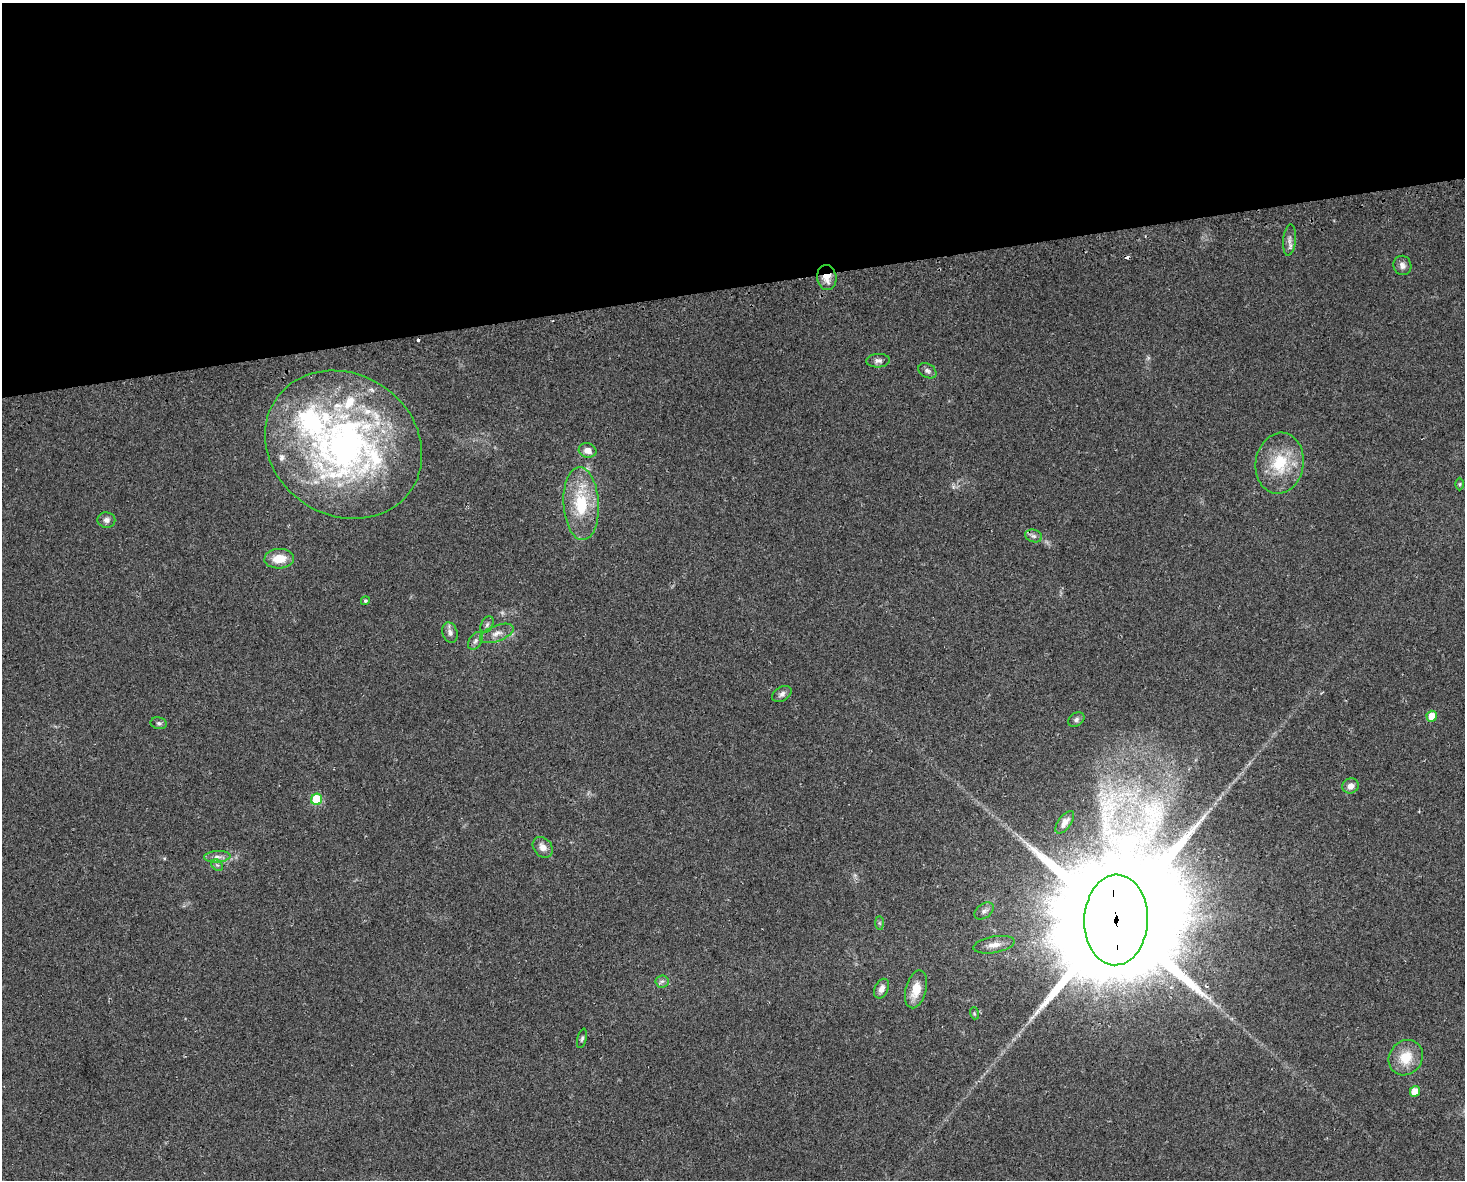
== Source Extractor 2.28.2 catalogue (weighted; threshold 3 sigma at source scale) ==
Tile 2 of 3 x 4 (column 2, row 1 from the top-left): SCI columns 1528-2990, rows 3566-4743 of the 4474 x 4775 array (HDU 1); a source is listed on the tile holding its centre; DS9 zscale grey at full resolution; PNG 1467 x 1182 px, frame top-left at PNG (2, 3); each listed source drawn as its Kron ellipse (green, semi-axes under 4 px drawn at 4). Shown black and unused: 24% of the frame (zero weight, under 2 of 3 exposures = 2% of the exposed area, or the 3 px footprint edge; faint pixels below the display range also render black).
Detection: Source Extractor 2.28.2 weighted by HDU 2 'WHT'; one run over the whole footprint, this tile lists its part. Background 0.0743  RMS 0.0092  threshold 0.0413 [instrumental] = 3 sigma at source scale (4.5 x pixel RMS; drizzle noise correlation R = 1.50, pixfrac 1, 0.0396/0.0396 arcsec/px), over >= 5 px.
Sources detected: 47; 1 too faint to see at this stretch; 2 cosmic-ray / hot-pixel residue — neither listed nor drawn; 5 inside a brighter listed object's ellipse — not listed separately; the other 39 listed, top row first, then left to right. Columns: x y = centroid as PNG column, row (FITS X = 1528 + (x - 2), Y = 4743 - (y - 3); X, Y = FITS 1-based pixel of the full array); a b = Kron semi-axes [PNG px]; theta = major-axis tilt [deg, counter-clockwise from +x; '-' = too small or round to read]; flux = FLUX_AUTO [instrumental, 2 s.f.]
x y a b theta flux
1289 240 16 6 84 4.8
1402 265 10 9 - 4.5
827 277 12 9 -81 10
878 361 12 7 4 3.8
927 371 9 6 -30 3.2
343 445 81 71 -33 380
588 450 9 7 -13 6.2
1280 463 31 24 80 41
1460 484 6 4 89 1.4
581 504 36 17 -87 46
106 520 9 7 -1 3.9
1034 536 8 6 -16 3.2
279 559 15 9 4 16
365 601 5 4 - 1.7
487 625 9 5 63 2.4
450 632 10 7 -70 4.1
497 633 18 8 21 6.7
475 641 10 6 57 2.7
782 694 10 7 31 3.5
1432 716 5 5 - 14
1076 720 9 6 35 2.6
159 723 8 6 -10 2.2
1351 786 8 7 - 6.5
317 799 6 5 - 46
1065 822 13 6 54 5.4
543 847 11 9 -49 6.4
217 857 13 5 4 4.5
217 865 6 5 - 1.7
984 911 11 7 37 3.5
1116 920 45 32 88 46000
879 923 7 4 -89 1.5
994 945 21 8 10 8.5
662 981 7 6 - 2.4
881 989 10 6 65 5.5
916 989 19 10 76 16
974 1013 6 4 -73 1.2
582 1038 10 4 76 1.9
1406 1058 18 16 51 21
1415 1091 5 5 - 9.7
Overlapping masked pixels (flux is a lower limit): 2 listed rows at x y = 827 277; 1116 920